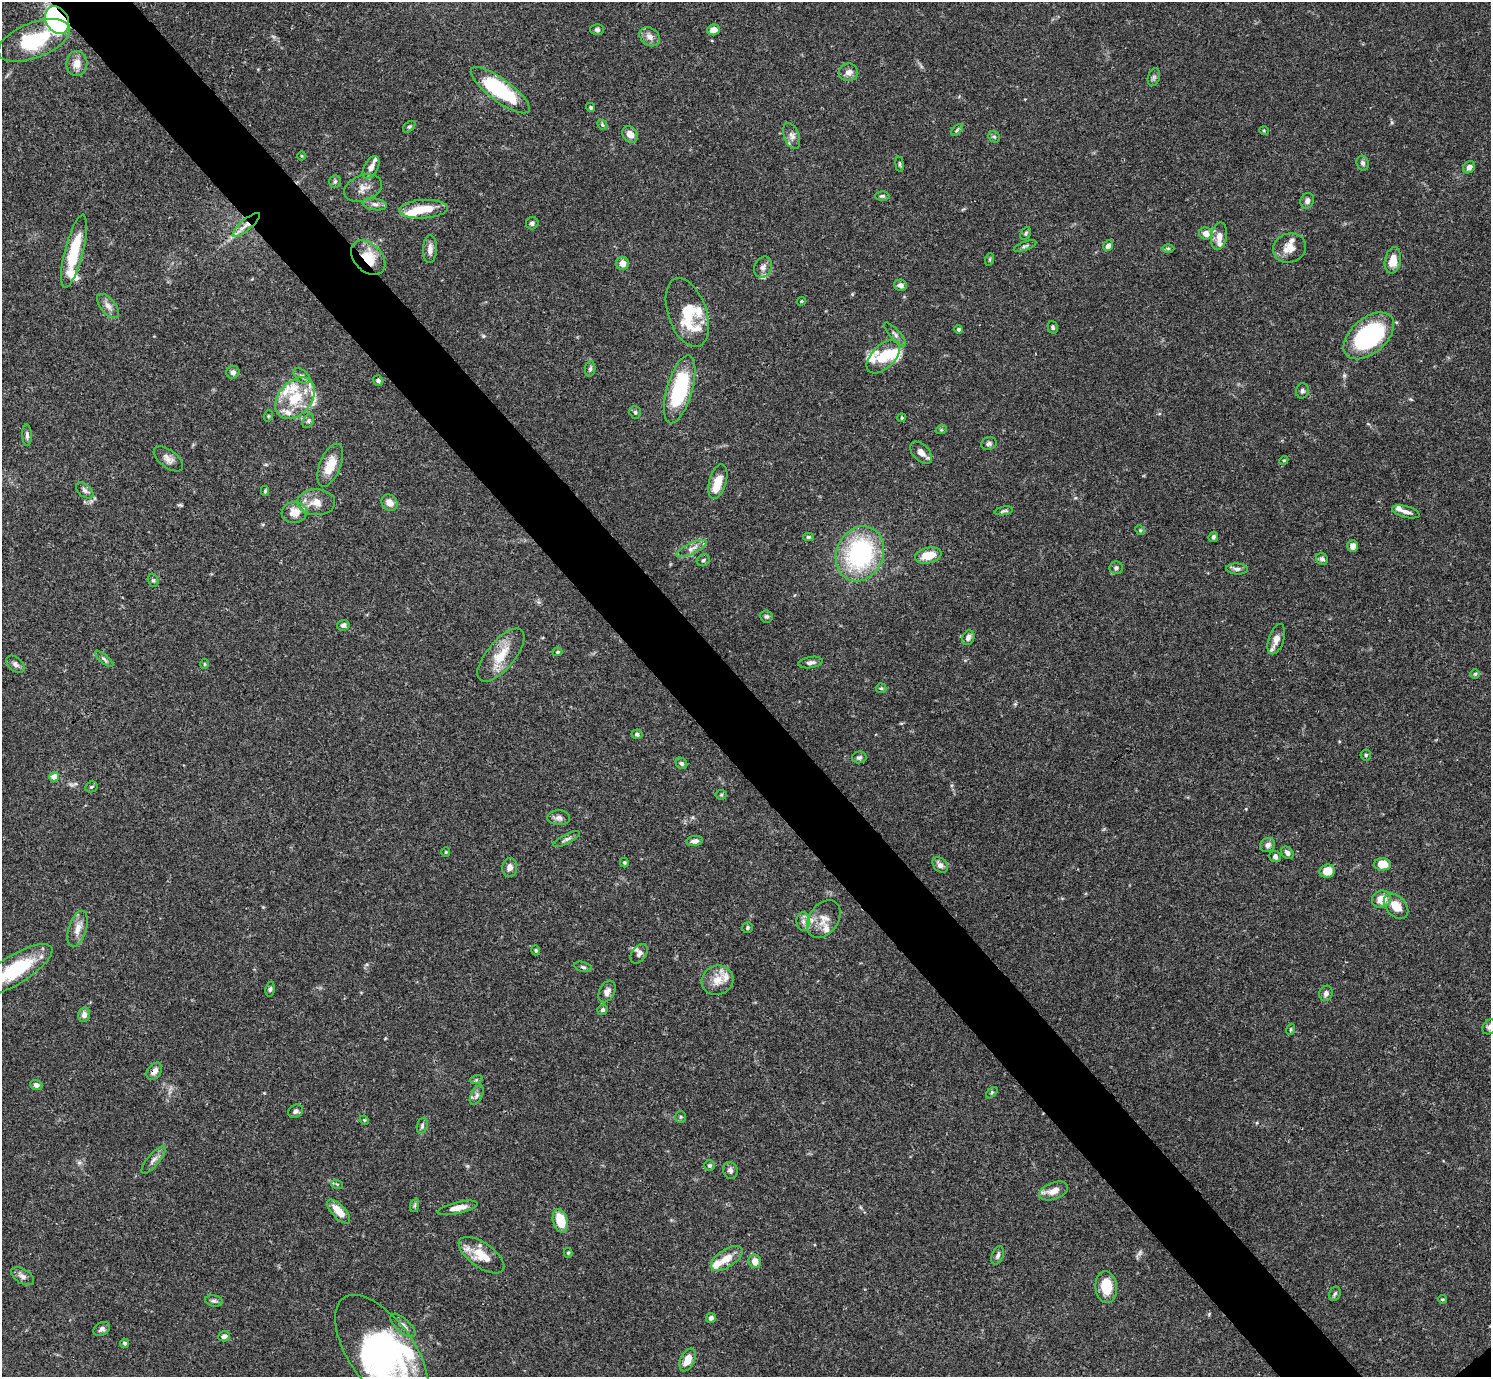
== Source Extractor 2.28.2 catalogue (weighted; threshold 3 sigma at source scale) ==
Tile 11 of 4 x 4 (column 3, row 3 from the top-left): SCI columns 2980-4468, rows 1534-2908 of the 5961 x 5958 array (HDU 1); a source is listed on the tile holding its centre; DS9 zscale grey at full resolution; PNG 1493 x 1379 px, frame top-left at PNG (2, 2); each listed source drawn as its Kron ellipse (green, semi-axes under 4 px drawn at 4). Shown black and unused: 6% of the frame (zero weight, under 3 of 4 exposures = <1% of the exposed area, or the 3 px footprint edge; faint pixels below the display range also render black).
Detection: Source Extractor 2.28.2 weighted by HDU 2 'WHT'; one run over the whole footprint, this tile lists its part. Background 0.0692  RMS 0.0032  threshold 0.0144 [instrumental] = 3 sigma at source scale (4.5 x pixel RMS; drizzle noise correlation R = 1.50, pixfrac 1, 0.05/0.05 arcsec/px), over >= 5 px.
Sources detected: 201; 1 too faint to see at this stretch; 4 inside a brighter object's white glare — neither listed nor drawn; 21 inside a brighter listed object's ellipse — not listed separately; the other 175 listed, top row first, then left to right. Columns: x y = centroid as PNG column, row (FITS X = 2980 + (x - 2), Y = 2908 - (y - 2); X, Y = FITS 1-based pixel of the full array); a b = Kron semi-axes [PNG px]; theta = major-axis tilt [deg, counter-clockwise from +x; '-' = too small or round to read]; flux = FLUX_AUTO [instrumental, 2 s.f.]
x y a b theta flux
57 20 14 11 -60 91
597 30 7 5 -1 0.73
713 30 6 5 - 2.7
650 37 11 8 -39 2
34 40 38 17 21 22
77 64 12 10 83 3.1
848 72 9 9 - 2
1154 77 9 6 72 0.81
500 90 35 11 -37 28
591 107 4 4 - 0.54
602 125 5 4 - 0.44
409 127 7 4 39 0.52
957 130 7 4 46 0.56
1264 131 5 3 - 0.29
630 134 9 7 -55 3.1
792 136 14 7 -70 1.7
994 137 6 5 - 0.51
302 156 4 3 - 0.27
1363 163 7 6 - 0.87
900 164 8 4 -82 0.46
371 167 12 7 62 2.1
1469 167 7 5 43 1.4
335 181 6 5 - 0.6
363 188 20 12 20 3
882 196 7 4 0 0.56
1307 201 8 6 71 1.1
375 204 12 6 -10 1.4
424 209 24 9 3 7
532 223 6 6 - 0.83
246 225 17 5 41 2.7
1026 233 7 4 61 0.54
1206 233 7 6 - 2.6
1219 236 14 8 81 2.7
1025 246 12 4 19 0.72
1108 246 5 4 - 1.6
1168 248 6 4 0 0.5
1289 248 17 14 14 3.8
430 249 14 7 87 1.9
74 251 37 9 76 13
368 258 20 14 -45 8.8
990 259 6 4 72 0.38
1393 260 13 8 80 4.9
623 263 6 6 - 2.5
763 267 11 8 64 1.6
901 285 6 5 - 1.4
801 301 4 3 - 0.34
108 306 14 7 -49 1.8
687 313 36 19 -71 12
1053 327 6 5 - 0.62
959 329 4 4 - 0.76
895 334 15 5 -48 1.2
1369 336 29 17 40 39
883 357 20 11 45 7.2
590 369 8 5 81 0.78
233 372 6 6 - 1.1
302 376 10 5 -40 1.1
378 380 5 5 - 0.83
680 389 35 12 74 27
1302 391 7 6 - 0.81
295 398 23 16 48 11
635 412 6 5 - 0.58
268 416 6 3 72 0.33
902 418 4 4 - 0.47
308 421 8 5 61 0.69
941 430 6 3 18 0.39
27 435 10 5 -88 1
989 444 8 6 18 0.83
921 453 13 8 -46 2.3
168 459 17 8 -37 2.1
1284 460 4 3 - 0.32
330 465 22 10 68 6.5
718 482 18 8 74 5.6
85 491 10 6 -40 1.1
265 491 5 4 - 0.42
316 502 19 13 -1 4.3
389 503 9 7 -46 2.6
1004 511 9 3 10 0.57
294 512 13 10 7 4.3
1406 512 14 5 -14 1.5
1140 530 5 4 - 0.38
808 537 5 4 - 0.52
1213 537 5 4 - 0.72
1353 546 6 5 - 1.8
691 549 16 5 26 1.9
860 554 28 23 66 45
928 555 14 7 13 6
1322 559 6 5 - 0.84
703 560 7 5 34 0.69
1116 568 6 6 - 0.86
1237 569 11 5 -3 1.2
153 580 7 5 -74 0.6
766 616 6 6 - 0.71
343 625 6 5 - 1.2
968 638 7 6 - 1.2
1276 639 16 7 72 3
558 652 5 4 - 0.43
501 655 32 14 50 8.3
104 659 11 4 -40 0.76
810 662 12 5 9 1.3
15 664 10 7 -41 1.2
204 664 5 3 - 0.35
1475 674 5 4 - 0.42
881 688 5 5 - 0.46
637 734 6 4 -12 0.63
1366 755 5 5 - 0.48
859 757 7 5 13 0.78
681 763 6 5 - 0.66
54 777 5 4 - 3.3
91 787 6 5 - 0.51
721 795 5 5 - 0.41
559 818 11 7 -2 1.4
567 839 14 5 28 1
695 841 8 5 8 1.4
1268 845 8 6 37 1.5
446 852 4 4 - 0.33
1287 853 7 5 -46 0.98
1275 856 6 5 - 0.78
624 863 5 4 - 0.38
1382 864 8 6 -1 5.8
940 865 9 6 -45 1.6
510 867 9 7 85 1.8
1327 871 8 6 8 4.5
1381 899 9 8 - 4.4
1396 906 15 10 -48 4.6
824 919 21 14 54 4.2
803 921 9 7 -90 1.4
747 928 5 5 - 0.61
78 929 18 9 72 3
536 950 5 4 - 0.47
639 954 11 7 55 1.3
583 967 9 5 -15 0.72
15 970 43 14 32 19
718 980 16 14 23 4.4
270 989 7 4 81 0.63
607 992 11 7 62 1.7
1326 993 8 6 72 1.1
603 1010 5 5 - 0.72
84 1015 7 6 - 1.5
1489 1027 8 6 53 1
1291 1029 5 3 - 0.37
154 1071 9 6 51 1.9
476 1080 6 4 19 0.43
36 1085 6 5 - 1.2
992 1093 7 4 45 0.45
477 1095 10 5 61 1
296 1111 8 6 33 1.1
681 1117 5 5 - 0.49
364 1120 5 4 - 0.32
422 1126 8 5 73 0.74
153 1160 17 6 50 1.7
709 1166 5 5 - 0.56
730 1170 8 7 - 1.1
337 1184 6 4 -17 0.41
1054 1191 15 8 20 3.5
415 1205 7 4 71 0.55
457 1208 20 5 13 3.1
339 1211 15 6 -47 5
560 1221 12 7 -74 8
568 1253 5 4 - 0.47
481 1255 26 12 -35 7.3
998 1255 10 5 68 0.95
727 1258 18 8 33 4.3
755 1261 7 6 - 2.8
22 1276 12 7 -31 1.5
1106 1287 16 11 -83 7.9
1335 1294 7 5 66 0.7
1442 1299 4 3 - 0.35
214 1301 9 5 -9 0.79
711 1318 5 5 - 0.95
403 1325 16 6 -41 1.7
102 1329 9 6 32 1.1
224 1336 6 5 - 1.2
124 1343 4 4 - 0.65
382 1353 67 32 -55 65
687 1360 12 7 65 4.2
Overlapping masked pixels (flux is a lower limit): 5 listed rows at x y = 57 20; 34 40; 246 225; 368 258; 154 1071
Isophote crosses this tile's border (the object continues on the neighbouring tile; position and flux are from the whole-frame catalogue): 3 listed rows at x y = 15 970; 1489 1027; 382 1353